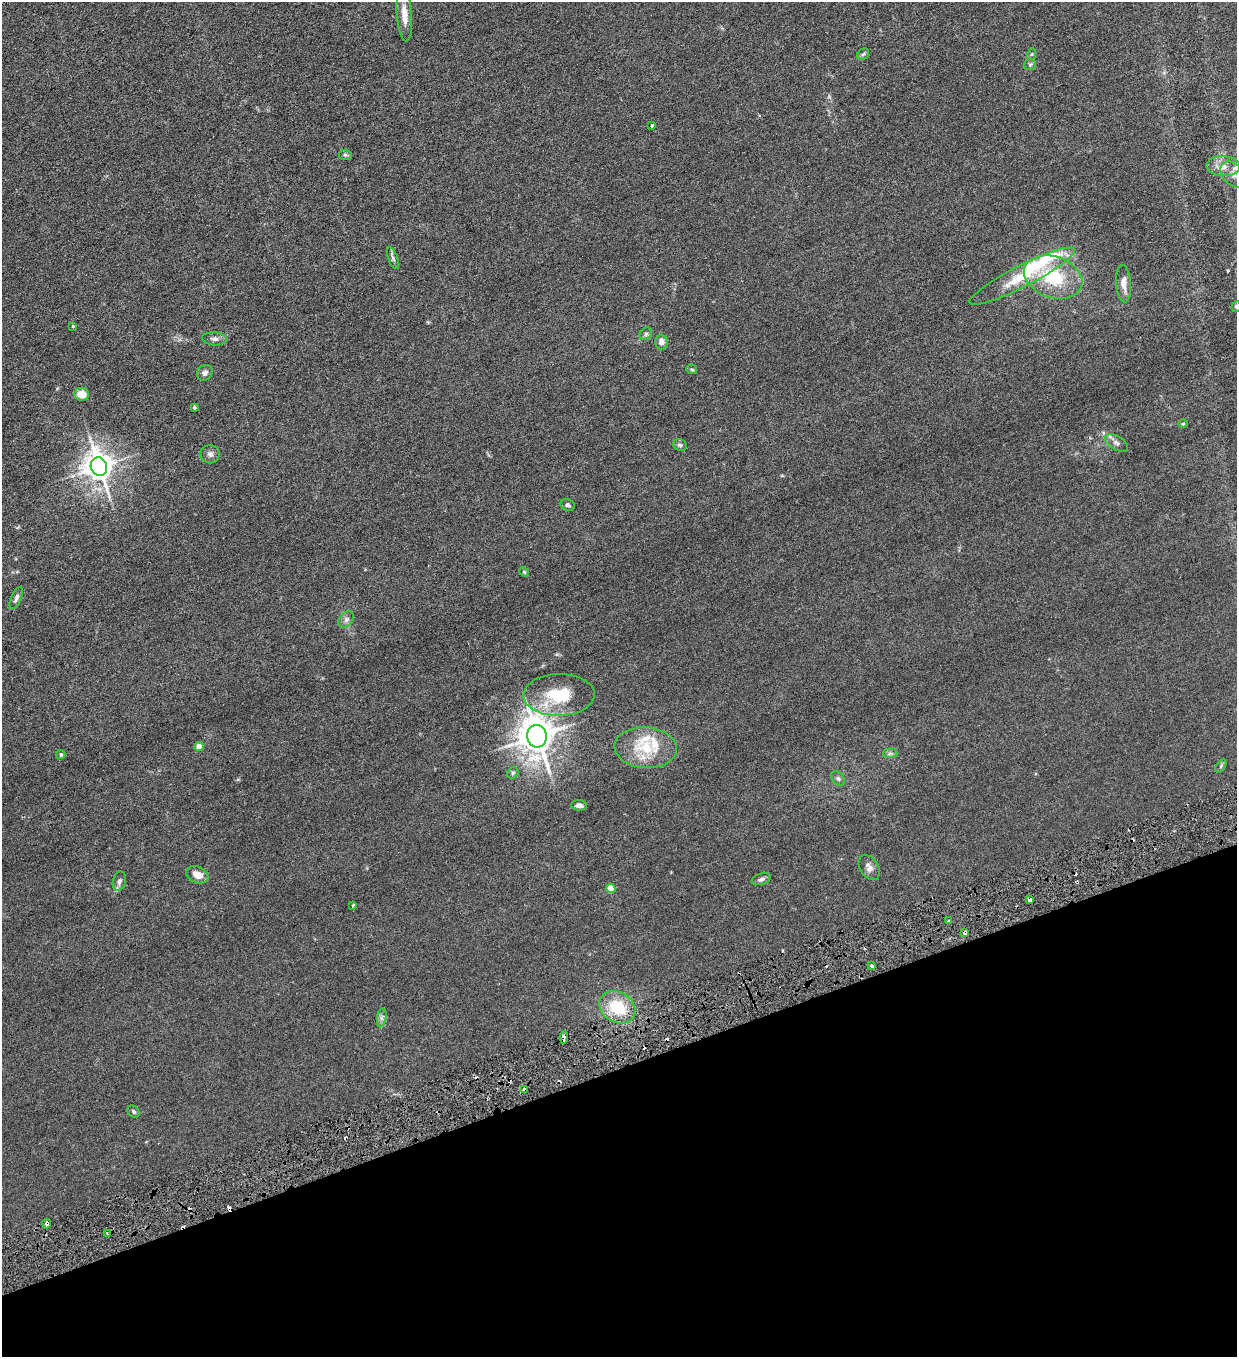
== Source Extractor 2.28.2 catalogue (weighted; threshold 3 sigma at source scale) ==
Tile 14 of 4 x 4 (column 2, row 4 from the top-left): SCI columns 1516-2750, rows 1-1355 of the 5372 x 5421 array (HDU 1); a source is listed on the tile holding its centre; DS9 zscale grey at full resolution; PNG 1239 x 1359 px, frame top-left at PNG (2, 2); each listed source drawn as its Kron ellipse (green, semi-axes under 4 px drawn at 4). Shown black and unused: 21% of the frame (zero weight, under 3 of 6 exposures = <1% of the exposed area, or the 3 px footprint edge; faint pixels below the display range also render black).
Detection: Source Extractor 2.28.2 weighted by HDU 2 'WHT'; one run over the whole footprint, this tile lists its part. Background 0.0136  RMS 0.0032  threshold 0.0131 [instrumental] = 3 sigma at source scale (4.09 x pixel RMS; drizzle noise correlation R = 1.36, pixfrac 0.8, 0.05/0.05 arcsec/px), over >= 5 px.
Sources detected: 74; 11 cosmic-ray / hot-pixel residue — neither listed nor drawn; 6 inside a brighter listed object's ellipse — not listed separately; the other 57 listed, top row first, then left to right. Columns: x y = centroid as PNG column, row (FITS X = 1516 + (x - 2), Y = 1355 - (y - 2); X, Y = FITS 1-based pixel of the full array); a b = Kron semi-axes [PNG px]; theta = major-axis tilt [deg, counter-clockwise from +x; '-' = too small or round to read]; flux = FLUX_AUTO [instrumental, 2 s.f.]
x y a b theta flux
404 14 27 7 -86 3.7
863 54 6 5 - 0.46
1032 54 6 4 71 0.3
1030 65 6 5 - 0.45
652 126 3 3 - 0.86
345 155 6 5 - 0.44
1223 166 17 10 -2 3.1
1233 174 15 10 -44 2.6
393 258 11 5 -70 0.67
1022 276 59 11 27 12
1053 277 30 20 -18 14
1123 284 18 7 -85 2.2
1236 306 5 4 - 0.41
73 326 4 3 - 0.27
646 334 7 5 46 0.56
214 339 12 6 -5 1.1
661 342 7 6 - 1.5
692 369 5 4 - 0.42
205 373 8 7 - 1
82 394 7 6 - 4
194 407 3 3 - 0.45
1183 424 5 4 - 0.31
1117 443 12 6 -32 1.2
680 445 7 5 -24 0.65
210 454 9 9 - 1.1
99 467 9 8 - 360
568 505 8 5 -20 0.67
524 572 5 4 - 0.28
16 598 12 5 67 0.89
346 619 9 6 50 0.91
559 695 36 21 1 12
537 736 11 9 -78 580
199 746 4 4 - 3
646 748 31 20 -4 11
890 753 7 4 0 0.61
61 755 5 4 - 0.5
1221 766 7 4 54 0.41
513 773 6 5 - 0.48
838 779 8 5 -49 0.73
579 805 8 5 -2 1.1
869 867 14 9 -59 1.4
197 875 12 8 -23 3
761 879 10 5 15 0.73
119 881 10 6 76 0.87
611 888 4 4 - 4.7
1030 899 4 3 - 1
353 905 3 2 - 0.45
948 921 4 3 - 0.38
965 933 4 3 - 0.97
872 966 4 3 - 0.34
617 1007 19 15 -31 11
382 1018 9 4 81 0.76
564 1037 6 4 85 1.6
524 1090 4 3 - 1.9
133 1111 7 5 -45 0.5
47 1224 5 3 - 0.91
107 1233 3 3 - 0.28
Overlapping masked pixels (flux is a lower limit): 5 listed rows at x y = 1030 899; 965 933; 564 1037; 524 1090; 47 1224
Isophote crosses this tile's border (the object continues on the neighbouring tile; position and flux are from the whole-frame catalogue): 2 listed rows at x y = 1233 174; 1236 306